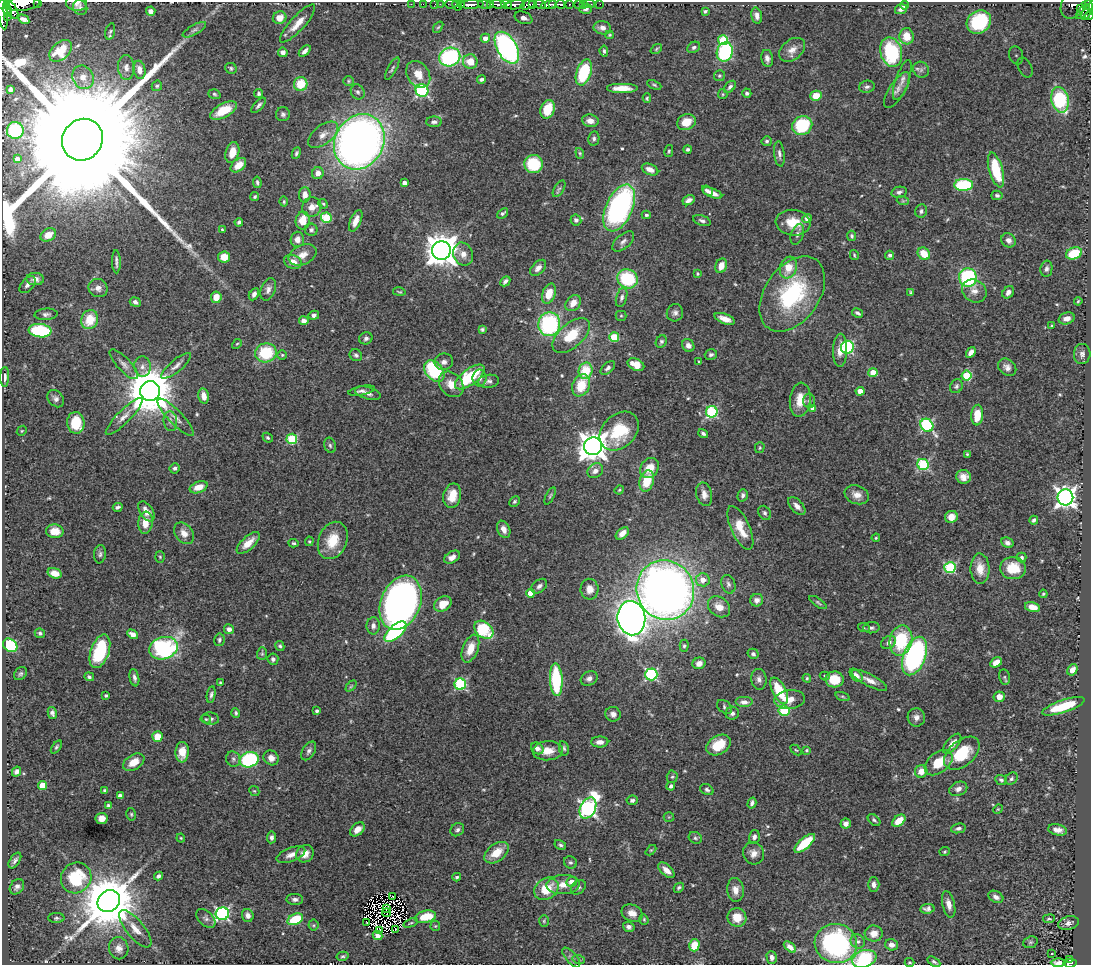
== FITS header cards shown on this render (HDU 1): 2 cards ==
NAXIS1  =                 1089
NAXIS2  =                  963

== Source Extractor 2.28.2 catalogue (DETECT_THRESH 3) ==
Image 1089 x 963 px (HDU 1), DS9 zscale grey, 1 PNG px = 1 image px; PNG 1093 x 967 px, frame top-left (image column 1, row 963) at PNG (2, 2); each listed source drawn as its Kron ellipse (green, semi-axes under 4 px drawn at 4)
Background 0.646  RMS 0.021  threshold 0.0623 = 3 sigma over >= 5 px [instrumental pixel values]
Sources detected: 557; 6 with non-positive FLUX_AUTO (blend fragments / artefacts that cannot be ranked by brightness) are neither listed nor drawn; of the other 551, the 500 brightest by FLUX_AUTO listed and drawn (51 fainter detections omitted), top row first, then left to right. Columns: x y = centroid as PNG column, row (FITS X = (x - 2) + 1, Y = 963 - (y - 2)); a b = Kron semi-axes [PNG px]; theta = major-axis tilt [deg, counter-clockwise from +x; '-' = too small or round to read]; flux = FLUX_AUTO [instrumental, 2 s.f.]
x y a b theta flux
38 2 3 2 - 42
76 3 10 7 -9 5.4
3 4 7 4 21 540
22 4 18 7 5 1000
411 4 2 2 - 6.9
423 4 2 2 - 4.2
435 4 2 2 - 17
440 4 3 2 - 5.1
451 4 6 3 0 44
461 4 3 2 - 67
471 4 12 3 2 680
484 4 7 3 -18 25
497 4 7 3 -4 360
507 4 5 3 - 250
540 4 6 3 -20 210
553 4 3 3 - 210
560 4 5 3 - 140
569 4 3 3 - 110
579 4 3 3 - 28
583 4 3 2 - 6.5
589 4 6 2 0 10
600 4 2 2 - 5.3
457 5 5 3 - 200
490 5 4 3 - 85
515 5 10 4 8 380
527 5 7 4 19 380
533 5 3 3 - 140
549 5 8 4 10 480
905 5 4 3 - 7.7
1073 5 15 11 56 99
1088 6 7 5 0 310
80 8 8 6 -51 3.3
1081 8 4 3 - 39
586 9 6 5 - 4.8
901 9 6 5 - 4.9
7 10 7 4 -75 290
12 10 9 5 -65 370
151 11 5 4 - 7
705 11 4 3 - 2.2
1087 11 9 3 60 69
1083 12 9 4 49 48
3 13 16 4 -83 1000
7 16 3 3 - 150
757 16 8 5 -75 5.9
1089 16 4 3 - 30
280 18 7 6 - 16
524 18 9 6 -21 8.8
24 19 6 4 -31 4.5
979 22 13 11 35 110
298 23 25 7 48 18
438 27 6 4 52 1.9
602 28 9 6 -11 8.7
194 30 13 5 29 4.8
110 31 8 4 73 2.7
610 35 4 3 - 1.7
907 36 8 7 - 21
485 38 5 4 - 11
723 40 5 5 - 65
694 47 7 5 33 3.7
507 48 18 9 -60 340
656 49 6 4 38 2
792 50 14 10 39 13
61 51 13 8 41 23
305 51 7 4 42 5.6
604 51 5 3 - 2.4
283 52 5 4 - 5.8
725 52 10 8 70 150
891 52 15 10 -74 130
1016 55 9 7 -74 7.2
450 57 11 9 21 150
767 58 8 6 -79 6.3
470 62 7 7 - 19
126 67 12 8 -87 8.6
1025 67 10 6 -62 9
231 68 6 5 - 2.5
392 69 12 4 60 3
139 70 9 6 -77 9.5
921 70 8 7 - 4.7
584 72 13 7 71 90
418 74 14 10 -56 19
719 76 5 5 - 2.5
83 77 12 10 -62 17
481 79 4 3 - 3.3
902 80 21 6 71 9
348 81 5 5 - 1.9
301 84 7 7 - 36
654 85 7 4 -25 2.2
157 86 5 5 - 2.4
730 87 7 4 44 3.7
867 87 8 6 14 4.1
622 88 16 5 0 18
11 90 3 3 - 2.7
897 90 20 8 57 9.8
422 91 6 6 - 220
358 92 8 6 -58 3.9
259 93 4 4 - 2.8
747 93 5 4 - 3.3
214 94 6 4 -18 2.2
723 94 5 4 - 1.6
816 96 5 5 - 23
647 98 5 4 - 1.8
1060 100 13 8 -76 110
259 105 9 4 46 3.8
548 109 9 7 68 36
223 110 14 7 28 33
283 114 7 7 - 3.8
590 121 8 6 -10 11
434 122 8 5 0 4.1
686 122 9 7 22 22
802 125 10 9 - 83
15 130 8 8 - 70
323 135 17 9 39 13
594 138 7 5 81 3.4
82 140 21 20 - 140000
767 141 5 5 - 3.1
359 142 29 24 61 1100
688 149 4 4 - 2.6
669 151 6 3 76 1.9
232 152 10 6 75 19
296 153 6 4 66 2.8
580 153 5 4 - 1.8
779 154 13 5 -83 5.2
17 159 4 4 - 5.9
534 164 9 9 - 63
238 165 9 5 40 16
650 169 8 5 -23 11
996 170 18 6 -74 66
318 173 6 6 - 8.9
257 182 6 4 -82 3
404 183 4 4 - 7.4
964 185 9 6 2 120
559 189 9 5 59 3.3
707 191 6 3 -39 4.5
899 192 8 5 11 4.4
712 193 10 4 -21 11
305 195 8 6 87 8.3
997 195 6 4 -13 2.8
255 197 5 4 - 2.4
689 200 6 4 28 6
903 201 6 4 -18 2
284 202 5 3 - 2
323 204 5 4 - 2
312 207 10 9 - 13
619 208 25 13 65 350
921 211 6 6 - 4
503 213 6 4 39 2.7
646 215 4 3 - 2.4
326 218 5 5 - 67
807 218 4 4 - 8.3
576 220 5 5 - 4.2
303 221 9 7 80 25
356 221 11 5 66 12
702 221 9 5 -19 3.7
239 222 4 3 - 2.6
793 223 17 13 -8 28
222 230 3 3 - 1.6
311 230 6 6 - 4.3
797 234 11 6 70 5.4
48 235 8 6 30 13
852 236 5 4 - 2.7
297 239 7 7 - 10
1008 240 7 7 - 6.1
623 242 13 7 40 6.5
441 250 9 9 - 2600
1074 253 8 6 21 44
463 254 12 9 -66 12
924 254 7 5 -45 27
303 255 15 9 25 13
854 255 5 3 - 1.9
890 255 4 4 - 4
224 257 6 5 - 22
116 262 11 2 -88 3.8
293 262 9 6 -20 14
721 266 7 5 69 14
788 267 11 8 71 25
538 268 10 6 46 7.8
1046 269 8 6 80 4.2
698 274 3 3 - 1.6
968 277 9 9 - 150
35 279 9 6 -2 7.5
627 279 10 9 - 87
505 281 6 4 47 4.3
27 285 10 6 47 5.6
98 288 10 9 - 7.9
268 289 12 7 70 7.3
974 291 13 11 -33 10
399 292 6 3 -10 1.6
910 292 3 3 - 1.6
1008 292 7 5 52 6.7
254 294 6 4 61 5.3
549 294 10 6 70 21
792 294 42 27 55 150
216 297 6 5 - 19
622 298 10 5 74 4.3
1078 301 4 3 - 1.6
135 302 6 4 -24 4.9
573 303 9 6 51 14
675 313 9 8 - 5.6
858 313 6 3 -29 3.3
46 314 11 5 5 5
314 315 5 4 - 4.1
621 316 5 5 - 1.8
1067 318 8 5 17 8.3
725 319 11 5 -21 12
90 320 10 8 69 34
304 321 5 4 - 7.4
549 324 12 11 - 170
1052 326 3 3 - 1.9
482 329 4 3 - 2.8
40 331 11 6 -6 100
571 336 22 12 42 40
614 337 5 5 - 44
366 338 7 6 - 4.1
661 341 6 5 - 2.8
237 344 5 4 - 1.6
688 345 7 5 -56 7.5
847 347 6 6 - 150
840 350 16 7 88 15
971 352 6 4 55 8.8
266 353 11 9 11 69
711 354 6 5 - 3.3
1082 354 10 8 87 5.6
282 355 4 4 - 1.8
356 355 6 5 - 3.6
444 362 9 8 - 7
699 362 3 3 - 1.7
124 364 19 6 -46 8.3
636 365 9 5 -27 23
142 366 10 8 -86 7.5
176 366 18 6 40 8.3
1007 367 10 7 -37 7
608 368 8 5 41 4.1
434 371 12 8 -48 100
586 371 8 7 - 43
873 373 4 4 - 28
967 376 5 5 - 72
5 377 10 4 89 5.3
470 377 17 8 37 79
480 378 8 7 - 6.9
489 381 10 6 9 5.1
451 384 14 11 -48 19
581 385 11 8 67 36
956 386 7 6 - 3.6
150 391 10 10 - 7100
362 391 13 4 11 4.9
860 391 4 4 - 16
368 393 13 6 -16 7.6
204 396 8 5 -78 11
56 399 10 7 -48 5.7
800 400 17 10 84 24
809 401 7 6 - 3.5
813 409 4 4 - 10
712 412 6 5 - 150
977 415 10 6 84 27
124 416 25 6 45 12
176 417 25 7 -46 12
170 421 10 6 -82 5.9
76 423 11 8 -83 45
927 425 7 6 - 200
22 431 5 4 - 1.7
619 431 22 16 44 63
703 433 5 4 - 3.4
268 438 5 4 - 2.4
292 439 5 5 - 96
330 445 8 5 -73 3.3
593 446 9 9 - 1900
760 448 5 5 - 1.8
967 454 4 4 - 1.7
923 464 6 5 - 130
175 468 5 5 - 3.4
650 468 11 8 53 23
595 471 8 7 - 8.8
963 477 7 6 - 10
647 481 11 7 75 39
199 487 9 5 21 16
619 490 5 3 - 1.6
704 494 12 7 -76 9.9
743 495 6 5 - 4
857 495 12 9 -20 11
452 496 12 9 77 21
550 496 9 4 63 2.4
1065 497 8 8 - 790
514 502 6 4 45 2.7
797 506 11 6 -47 8.1
118 507 5 3 - 3.3
146 511 11 6 -55 12
765 513 7 6 - 4
951 517 6 6 - 15
1034 520 4 3 - 3.5
145 523 11 7 83 18
740 528 23 9 -66 26
504 529 9 6 -66 9.8
55 531 8 7 - 17
184 533 12 8 -53 12
622 533 8 5 41 10
876 538 4 3 - 1.6
333 540 19 14 67 40
309 541 5 4 - 1.7
248 543 14 6 42 18
294 543 5 4 - 1.9
1007 543 6 5 - 5.2
100 554 9 6 83 3.7
160 557 6 5 - 2.1
452 557 8 5 31 8.8
1022 557 5 5 - 3
950 568 5 5 - 150
1013 568 13 11 -4 33
980 569 15 9 -88 19
55 573 7 5 -17 13
703 580 7 6 - 13
728 584 9 7 -72 4.4
539 586 9 6 40 5
589 589 10 9 - 12
665 590 30 28 -61 1200
530 593 4 4 - 14
1043 594 4 4 - 1.8
757 600 6 6 - 6.3
818 602 10 4 -33 2.7
401 603 28 19 68 890
443 604 9 7 30 21
719 607 12 9 -39 14
1032 607 8 5 -15 14
631 618 17 14 -81 1400
373 626 8 6 -90 6
864 628 6 4 -19 1.8
871 628 8 5 5 3.9
229 629 5 5 - 7.6
484 630 11 7 -41 68
395 632 13 6 42 150
40 633 5 5 - 3
133 634 6 4 -31 8.4
219 640 6 5 - 3
901 640 15 11 77 75
889 642 8 6 30 5.2
10 645 8 6 -40 100
280 646 5 4 - 2.8
684 646 6 4 89 2.5
163 648 14 11 16 240
470 649 14 7 69 23
100 651 17 9 71 83
262 654 6 5 - 2.1
753 654 5 5 - 3.9
914 656 20 11 69 310
273 659 5 5 - 3.5
996 662 6 4 32 12
699 663 6 5 - 8
1072 670 6 4 58 10
21 674 7 5 43 2.8
651 674 6 6 - 200
856 675 8 5 -47 6.6
825 676 5 4 - 2.4
89 677 5 4 - 3.3
1004 677 8 5 -78 2.5
134 678 9 4 -79 4.8
589 678 9 7 28 6.1
807 678 4 4 - 1.6
759 679 10 7 -83 6.5
835 679 9 8 - 34
556 680 16 6 -87 110
869 680 19 6 -27 11
220 683 4 3 - 2.1
460 684 5 5 - 160
351 686 6 4 45 1.8
779 691 14 6 -63 48
211 695 8 4 80 3.4
106 696 3 3 - 2.1
842 696 7 3 -19 2
999 697 5 5 - 15
790 699 15 9 6 17
744 702 9 5 0 7.4
1063 706 22 6 19 53
725 707 8 6 -40 3.4
317 711 4 3 - 2.9
784 711 5 5 - 100
52 713 6 4 -78 4.6
236 713 5 4 - 2.3
732 713 7 6 - 5
613 714 7 7 - 7.3
916 717 9 8 - 7.5
206 719 5 4 - 1.7
211 719 8 6 -8 4.3
157 737 5 5 - 24
600 742 8 5 0 8.8
952 744 12 6 50 12
718 745 13 9 31 37
56 747 7 4 53 2.6
537 748 7 5 -39 6.1
564 748 7 5 -78 2.8
796 750 6 4 -43 1.6
807 750 4 3 - 1.7
309 751 10 6 59 4.9
548 751 15 9 5 19
182 752 10 6 86 16
962 753 21 12 41 50
271 758 8 7 - 10
233 759 8 7 - 4.2
249 760 9 7 19 190
134 762 12 7 31 16
939 763 16 10 39 31
921 771 6 6 - 13
16 772 5 4 - 4.2
672 777 6 5 - 2.5
1011 779 7 5 46 3.2
1001 780 6 5 - 3
42 785 4 4 - 31
671 786 4 4 - 4.4
958 789 9 6 24 8
105 790 3 3 - 2.1
707 790 7 5 -29 3.4
254 791 5 4 - 1.8
120 796 4 4 - 4.7
632 800 6 4 6 3.4
752 803 5 3 - 4.2
109 806 4 3 - 3.1
588 808 11 7 62 450
998 809 5 4 - 1.6
131 814 6 5 - 2.2
669 817 5 5 - 1.6
102 818 6 5 - 11
874 820 7 4 -41 2.9
899 821 7 5 38 21
846 824 5 5 - 7.6
958 828 7 4 12 4.2
357 829 8 5 42 12
457 830 7 6 - 4.2
1058 830 9 5 -11 8.5
271 837 6 4 84 4.4
754 837 7 5 75 4.9
181 838 4 3 - 1.5
695 838 7 5 -34 2.8
805 843 12 5 41 59
560 845 6 4 -28 2.7
651 850 6 4 43 1.7
945 852 5 4 - 2.1
496 853 14 8 37 25
754 853 11 10 - 10
305 854 9 8 - 12
291 855 15 7 20 9.5
15 861 9 5 56 4.7
570 862 7 6 - 3
666 870 10 5 -43 9.8
158 876 5 3 - 3.6
457 877 4 3 - 2.7
76 878 16 14 48 72
572 882 5 5 - 12
874 884 7 5 90 6.1
563 885 17 9 3 18
17 887 8 6 52 5.2
578 887 8 6 40 4.2
679 888 5 4 - 2.4
546 889 13 10 36 35
735 890 12 8 -85 12
392 896 3 2 - 1.7
996 897 8 5 -28 6
295 899 8 5 -3 5.1
109 901 12 10 41 10000
949 904 13 6 -76 10
386 909 3 2 - 2.3
927 909 7 5 8 4.5
387 913 4 3 - 1.8
632 913 11 8 -23 12
222 914 6 6 - 270
248 915 6 5 - 6.2
425 917 11 6 13 36
737 917 9 9 - 27
56 918 8 5 0 2.8
206 918 11 7 -45 5.2
295 919 8 5 25 51
644 919 5 4 - 1.8
1049 919 6 4 9 1.8
544 921 6 5 - 2
367 922 3 3 - 2.5
411 923 7 3 20 2.1
1068 923 10 6 14 6.1
313 925 5 5 - 2.2
435 926 5 4 - 1.7
629 927 6 5 - 4.6
135 929 23 9 -51 17
396 930 4 2 - 3
380 931 4 3 - 1.7
874 933 9 8 - 12
377 935 5 4 - 4.6
858 941 7 6 - 4.2
1030 942 7 5 20 3.4
836 943 21 19 -12 220
694 945 6 5 - 33
891 945 6 5 - 7.1
790 947 7 4 -41 6.8
119 948 11 9 -80 9.5
1051 954 3 3 - 3
343 956 6 4 13 2.4
571 957 12 5 -49 5.1
772 957 6 5 - 5.4
864 959 12 8 18 89
579 960 6 4 -18 2
1069 960 3 3 - 18
910 962 5 3 - 1.6
934 962 7 4 -30 2.7
1058 963 7 4 -2 5.9
1070 963 7 3 6 75
At the frame edge (FLAGS 8, measured only in part): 11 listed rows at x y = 38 2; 76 3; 3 4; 22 4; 1088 6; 3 13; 1089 16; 82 140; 864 959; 1058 963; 1070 963
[51 fainter detections neither listed nor drawn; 6 non-positive-flux detections neither listed nor drawn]